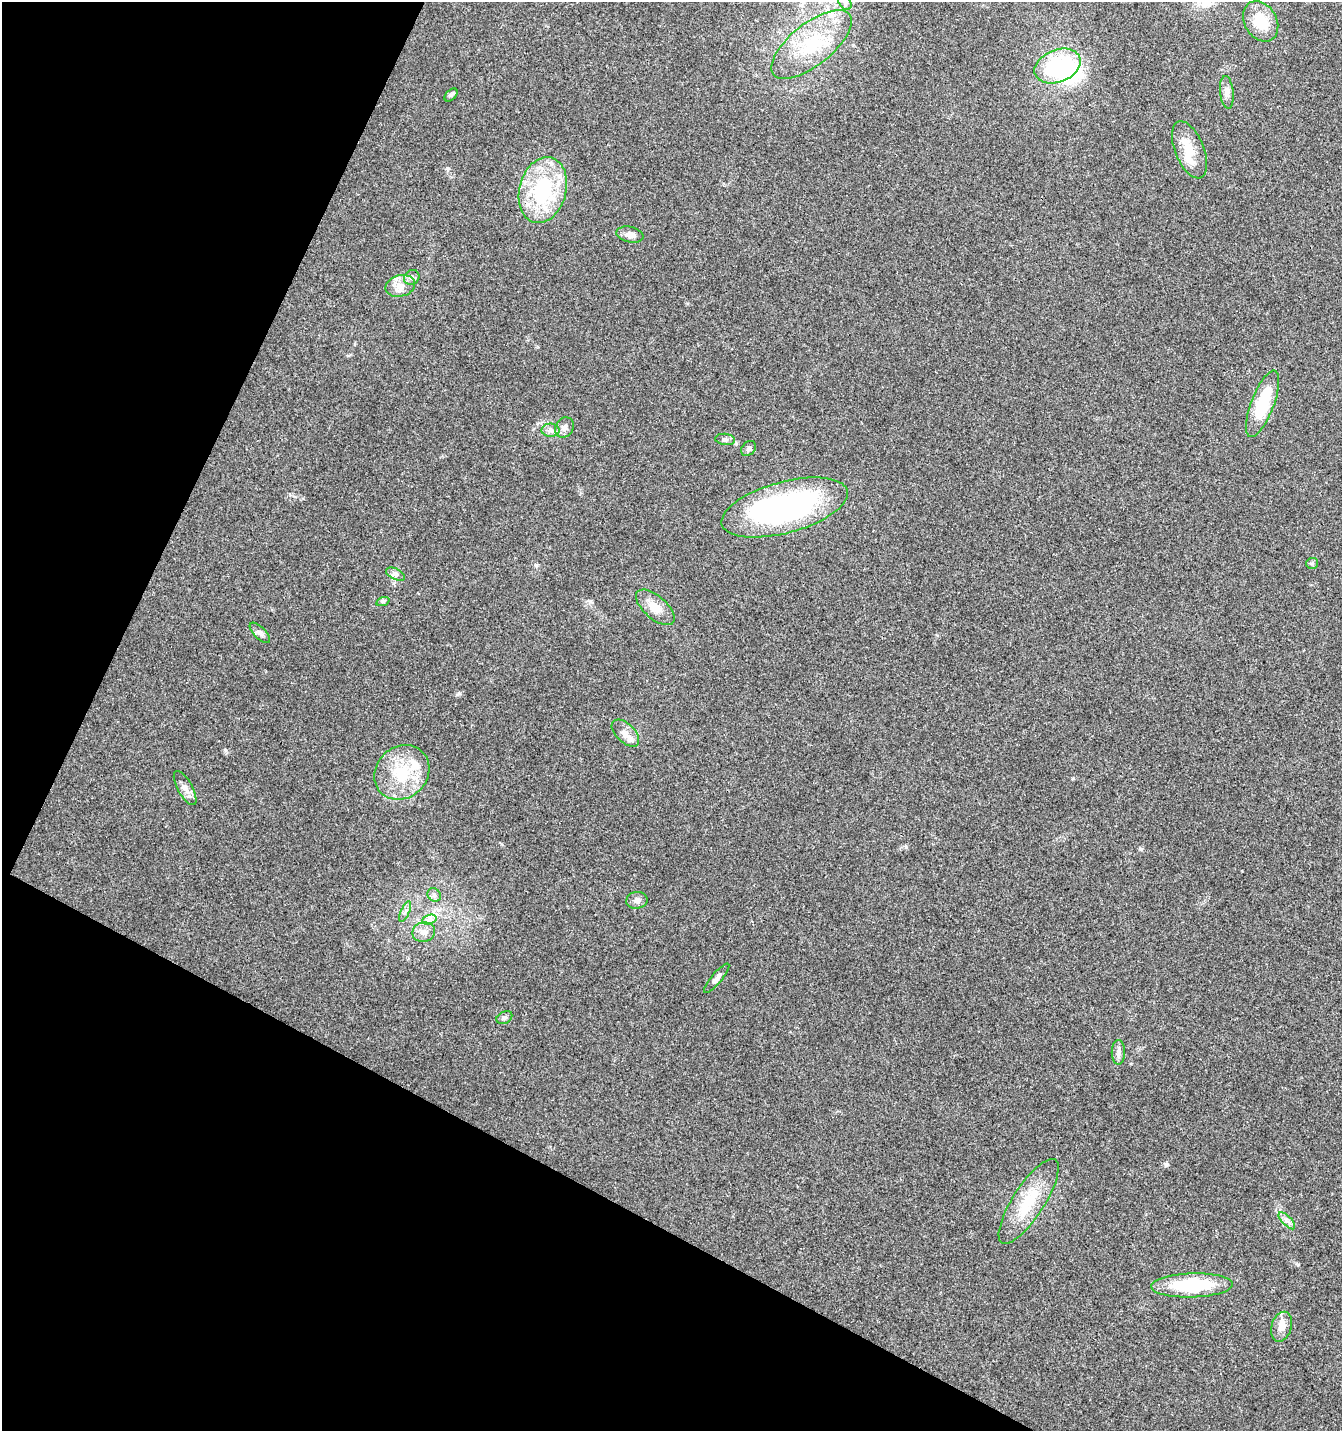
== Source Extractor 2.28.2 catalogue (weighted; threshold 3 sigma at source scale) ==
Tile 9 of 4 x 4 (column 1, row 3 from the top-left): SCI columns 202-1541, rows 1440-2868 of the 5831 x 5727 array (HDU 1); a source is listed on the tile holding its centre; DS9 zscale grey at full resolution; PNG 1344 x 1433 px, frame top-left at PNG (2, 2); each listed source drawn as its Kron ellipse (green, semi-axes under 4 px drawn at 4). Shown black and unused: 25% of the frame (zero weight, under 3 of 4 exposures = <1% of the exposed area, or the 3 px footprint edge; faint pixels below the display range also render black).
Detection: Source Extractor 2.28.2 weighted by HDU 2 'WHT'; one run over the whole footprint, this tile lists its part. Background 0.0438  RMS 0.0034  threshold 0.0155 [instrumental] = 3 sigma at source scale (4.5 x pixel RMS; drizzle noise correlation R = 1.50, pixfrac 1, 0.0396/0.0396 arcsec/px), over >= 5 px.
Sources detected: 41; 1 inside a brighter object's white glare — neither listed nor drawn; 3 inside a brighter listed object's ellipse — not listed separately; the other 37 listed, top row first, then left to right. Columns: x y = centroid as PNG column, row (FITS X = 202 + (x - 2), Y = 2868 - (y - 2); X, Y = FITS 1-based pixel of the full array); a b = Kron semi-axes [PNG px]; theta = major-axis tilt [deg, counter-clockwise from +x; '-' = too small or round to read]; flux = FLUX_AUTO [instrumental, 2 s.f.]
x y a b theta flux
845 2 9 5 -60 1.2
1261 21 21 16 -60 9.6
811 44 48 21 39 22
1058 66 24 16 21 29
1227 92 16 6 -84 1.9
451 95 8 4 45 0.65
1190 150 30 14 -68 7.3
543 190 34 23 75 33
630 235 13 8 -11 2
412 277 8 7 - 1.1
400 286 15 10 15 3.4
1262 404 35 11 69 17
564 427 10 9 - 1.7
551 430 9 6 0 1.4
725 439 9 5 -6 0.98
749 448 8 6 47 0.89
785 507 65 25 15 95
1312 563 6 5 - 0.61
395 574 10 5 -27 1.1
383 601 7 4 19 0.57
655 607 23 11 -41 4.8
260 633 13 6 -45 1.2
625 733 17 9 -44 2.5
402 772 29 25 44 15
185 788 19 7 -61 2.4
434 895 7 6 - 0.95
637 900 11 8 9 1.5
405 911 11 4 67 1.1
429 920 7 4 19 1.3
424 932 11 10 - 2.7
717 978 19 5 50 1.5
504 1018 8 6 29 0.84
1118 1052 12 6 89 1.5
1029 1201 49 16 57 14
1287 1221 11 4 -46 1.3
1192 1285 41 12 2 23
1282 1327 15 10 74 3.1
Isophote crosses this tile's border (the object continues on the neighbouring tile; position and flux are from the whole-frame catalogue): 1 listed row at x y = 845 2
Unlisted compact peaks at least as high as the median listed source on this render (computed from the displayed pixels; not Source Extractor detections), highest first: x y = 459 693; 447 168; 225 750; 1166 1164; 906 847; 1141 849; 1298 1265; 536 565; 1073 778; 1242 871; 937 635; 501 844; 590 601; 687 303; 290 495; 538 347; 303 498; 348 356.